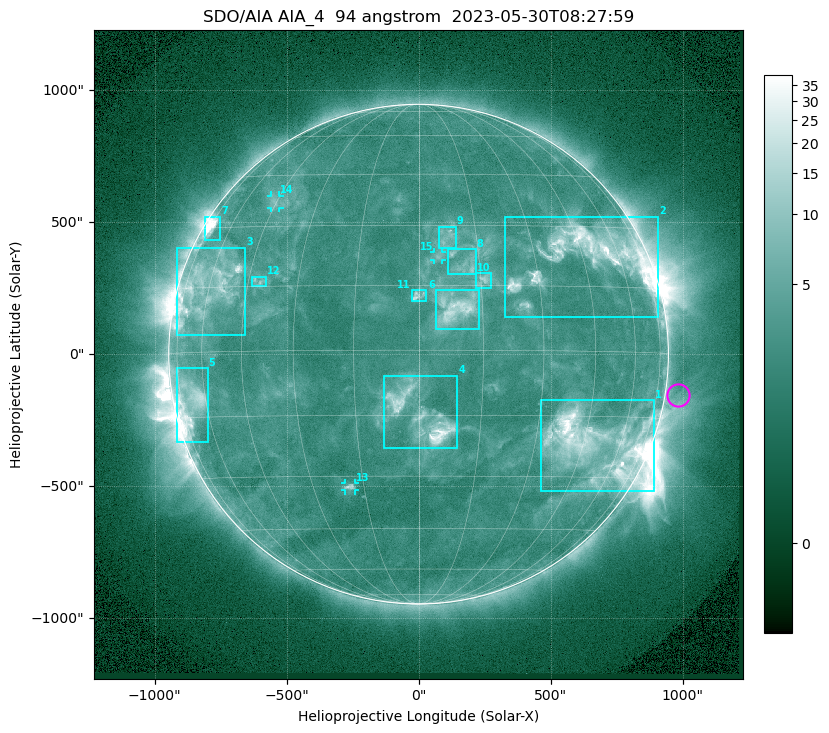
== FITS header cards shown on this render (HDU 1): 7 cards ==
TELESCOP= 'SDO/AIA '           / For AIA: SDO/AIA
INSTRUME= 'AIA_4   '           / For AIA: AIA_ATA1, AIA_ATA2, AIA_ATA3 or AIA_AT
WAVELNTH=                   94 / [angstrom] Wavelength
WAVEUNIT= 'angstrom'           / Wavelength unit: angstrom
DATE-OBS= '2023-05-30T08:27:59.138' / [ISO] Date when observation started; ISO 8
CTYPE1  = 'HPLN-TAN'           / CTYPE1: HPLN
CTYPE2  = 'HPLT-TAN'           / CTYPE2: HPLT

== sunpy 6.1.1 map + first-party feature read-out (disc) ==
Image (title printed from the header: SDO/AIA AIA_4  94 angstrom  2023-05-30T08:27:59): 1024 x 1024 px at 2.4 arcsec/px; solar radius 947 arcsec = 394 px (full disc in frame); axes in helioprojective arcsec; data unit not stated in the header (colour bar unlabelled)
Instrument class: DISC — disc imager (sunpy class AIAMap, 94 A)
Bright regions (active regions / flare kernels): reference = the median radial profile (limb darkening/brightening removed); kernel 9 px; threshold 5 sigma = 3.86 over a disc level ~2.54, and >= 1.15x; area >= 12 px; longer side >= 9 px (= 22 arcsec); searched inside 0.97 R_sun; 15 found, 15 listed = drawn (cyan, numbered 1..; 3 of them under ~33 arcsec drawn as corner ticks so the feature stays visible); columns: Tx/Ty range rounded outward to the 5 arcsec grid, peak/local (2 s.f.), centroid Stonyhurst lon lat
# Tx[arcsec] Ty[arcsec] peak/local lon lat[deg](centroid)
1 465..895 -520..-175 12 +49 -22
2 325..910 140..520 12 +47 +23
3 -915..-655 70..405 8.6 -60 +15
4 -135..150 -355..-80 11 +1 -15
5 -920..-800 -330..-50 7.1 -68 -11
6 65..230 90..245 6.6 +9 +10
7 -810..-750 430..520 11 -71 +30
8 110..215 300..400 3.9 +11 +20
9 75..145 400..485 3.8 +7 +27
10 215..275 250..310 4.8 +16 +16
11 -30..30 200..245 4.7 +0 +13
12 -630..-575 255..295 3.5 -42 +16
13 -280..-240 -515..-490 4.6 -19 -33
14 -560..-525 555..600 3.1 -46 +37
15 60..90 355..390 3.3 +5 +22
Off-limb structures (1.02-1.3 R_sun): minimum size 162 px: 2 found; the strongest spans PA ~225..305 deg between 1.02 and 1.3 R_sun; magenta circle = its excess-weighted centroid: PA ~260 deg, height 1.05 R_sun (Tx ~985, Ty ~-155 arcsec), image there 1.5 x the reference